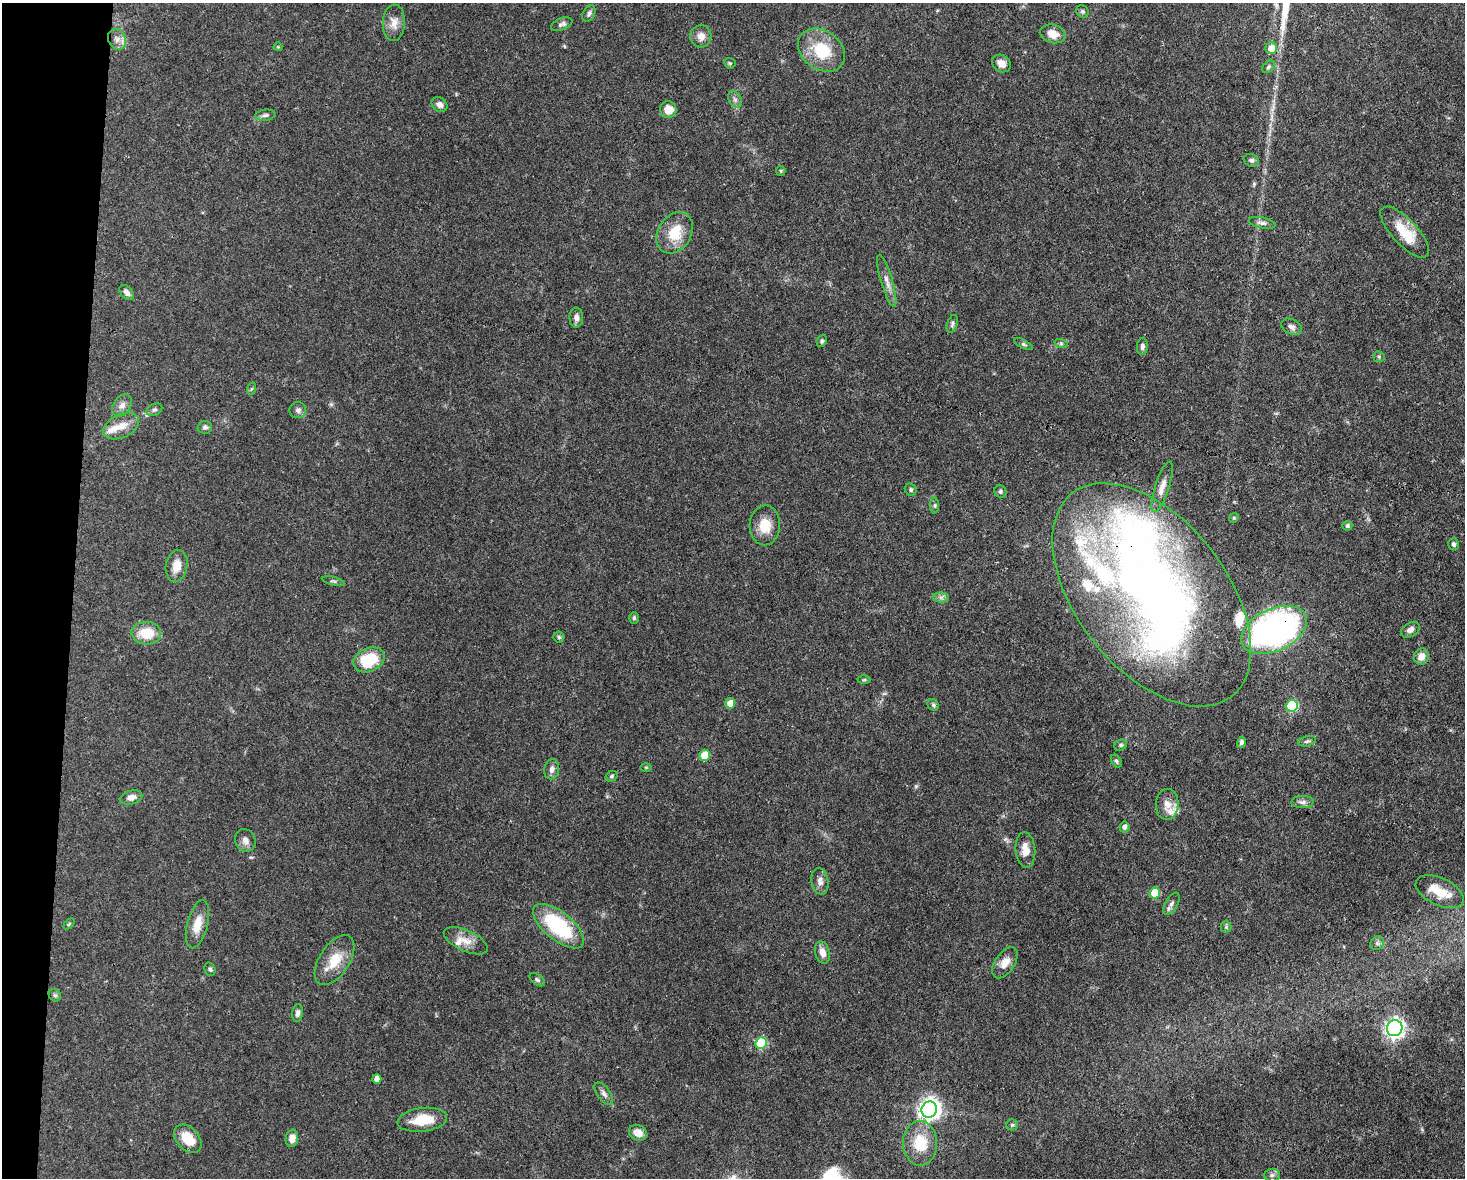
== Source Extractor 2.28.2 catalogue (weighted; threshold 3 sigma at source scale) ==
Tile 7 of 3 x 4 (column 1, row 3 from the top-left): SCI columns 225-1687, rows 1177-2352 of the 4725 x 4704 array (HDU 1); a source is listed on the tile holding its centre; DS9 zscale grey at full resolution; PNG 1467 x 1180 px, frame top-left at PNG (2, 3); each listed source drawn as its Kron ellipse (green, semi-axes under 4 px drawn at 4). Shown black and unused: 5% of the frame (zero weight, under 3 of 4 exposures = <1% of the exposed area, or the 3 px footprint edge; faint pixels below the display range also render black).
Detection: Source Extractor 2.28.2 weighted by HDU 2 'WHT'; one run over the whole footprint, this tile lists its part. Background 0.0737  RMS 0.004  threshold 0.0182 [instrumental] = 3 sigma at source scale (4.5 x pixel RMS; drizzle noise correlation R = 1.50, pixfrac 1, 0.05/0.05 arcsec/px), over >= 5 px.
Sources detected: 115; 2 inside a brighter object's white glare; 1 long thin detection or spike segment (spike, bleed or trail) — neither listed nor drawn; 8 inside a brighter listed object's ellipse — not listed separately; the other 104 listed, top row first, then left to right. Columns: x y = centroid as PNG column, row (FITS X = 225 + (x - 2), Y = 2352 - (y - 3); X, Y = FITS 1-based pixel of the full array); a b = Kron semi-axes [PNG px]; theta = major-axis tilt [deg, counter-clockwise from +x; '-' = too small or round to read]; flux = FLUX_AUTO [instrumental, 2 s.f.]
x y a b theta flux
1082 11 6 6 - 0.83
589 14 9 6 64 1.1
394 23 18 11 87 3.9
562 24 11 6 21 1.2
1053 34 13 9 -15 4.6
701 36 11 10 - 3.1
117 39 11 8 -65 2.8
278 47 4 4 - 0.38
1271 48 6 6 - 4.3
821 50 25 19 -36 16
730 63 6 5 - 0.56
1001 63 10 8 -38 2.7
1268 67 7 5 42 0.78
735 100 9 6 -63 1.3
440 104 8 6 -35 1.7
668 110 8 8 - 5.5
265 115 10 5 6 1.1
1251 160 8 6 -23 1.2
781 171 5 4 - 0.47
1262 223 14 5 -11 1.5
1405 232 33 12 -47 11
675 233 22 16 59 11
887 281 27 6 -74 3.1
127 293 9 5 -47 1.8
576 318 10 7 88 2.1
952 324 9 5 70 0.92
1292 327 11 7 -26 1.8
822 341 6 5 - 0.81
1061 343 7 4 -19 0.7
1023 344 10 4 -27 0.83
1142 346 8 5 86 1.4
1379 357 6 5 - 0.57
251 389 6 4 70 0.5
122 405 12 8 56 2.3
154 410 8 5 28 1
298 410 8 8 - 1.4
121 426 19 11 25 5.5
205 427 7 6 - 1
1162 487 26 7 72 3.7
911 490 6 5 - 0.74
1000 491 6 6 - 0.88
935 506 8 4 -90 0.68
1234 518 5 4 - 0.51
765 525 20 15 88 7.7
1347 526 5 5 - 0.87
1454 544 6 5 - 1
177 566 16 11 80 5.3
333 581 11 4 -15 0.75
1152 595 129 75 -52 280
941 597 7 5 0 1.1
634 618 6 5 - 0.65
1274 630 35 21 24 130
1410 630 10 7 32 1.8
146 633 15 11 -3 9.6
559 637 5 5 - 0.7
1421 656 8 7 - 3.3
369 660 16 12 24 16
864 680 6 4 2 0.55
730 703 5 5 - 4.6
933 705 6 5 - 0.78
1292 706 6 6 - 27
1307 741 9 5 13 0.86
1241 742 6 4 75 1.1
1121 745 6 5 - 0.85
705 755 5 5 - 11
1116 761 7 4 -59 0.71
646 767 6 4 0 0.48
552 769 10 7 77 1.8
612 776 6 5 - 0.71
131 797 11 7 15 2.6
1302 802 11 6 1 1.4
1167 804 15 11 88 4
1124 827 5 5 - 1.4
245 840 11 10 - 2.1
1025 850 18 10 -85 4.5
820 881 13 8 -81 2.3
1440 892 26 13 -25 7.8
1155 893 6 5 - 10
1171 904 12 6 61 1.6
69 924 6 4 46 0.51
197 924 24 10 76 5.9
558 926 31 14 -39 33
1226 927 5 5 - 0.6
466 941 24 10 -24 5
1377 943 7 6 - 1
822 952 11 7 -76 3.2
335 960 28 15 57 9.4
1005 963 17 9 57 4
210 969 7 5 -73 0.76
537 980 9 5 -37 0.88
55 995 7 5 -42 0.83
297 1013 9 5 82 1.3
1395 1028 8 7 - 190
761 1043 6 5 - 26
377 1079 5 4 - 2.5
604 1094 13 6 -55 1.7
929 1109 8 7 - 250
422 1120 25 12 7 11
1012 1125 6 5 - 0.68
638 1133 9 7 -25 3.7
292 1138 9 6 81 3.2
188 1139 16 11 -48 8.1
920 1143 22 17 -88 13
1272 1175 7 6 - 1.1
Overlapping masked pixels (flux is a lower limit): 2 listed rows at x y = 1152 595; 1274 630